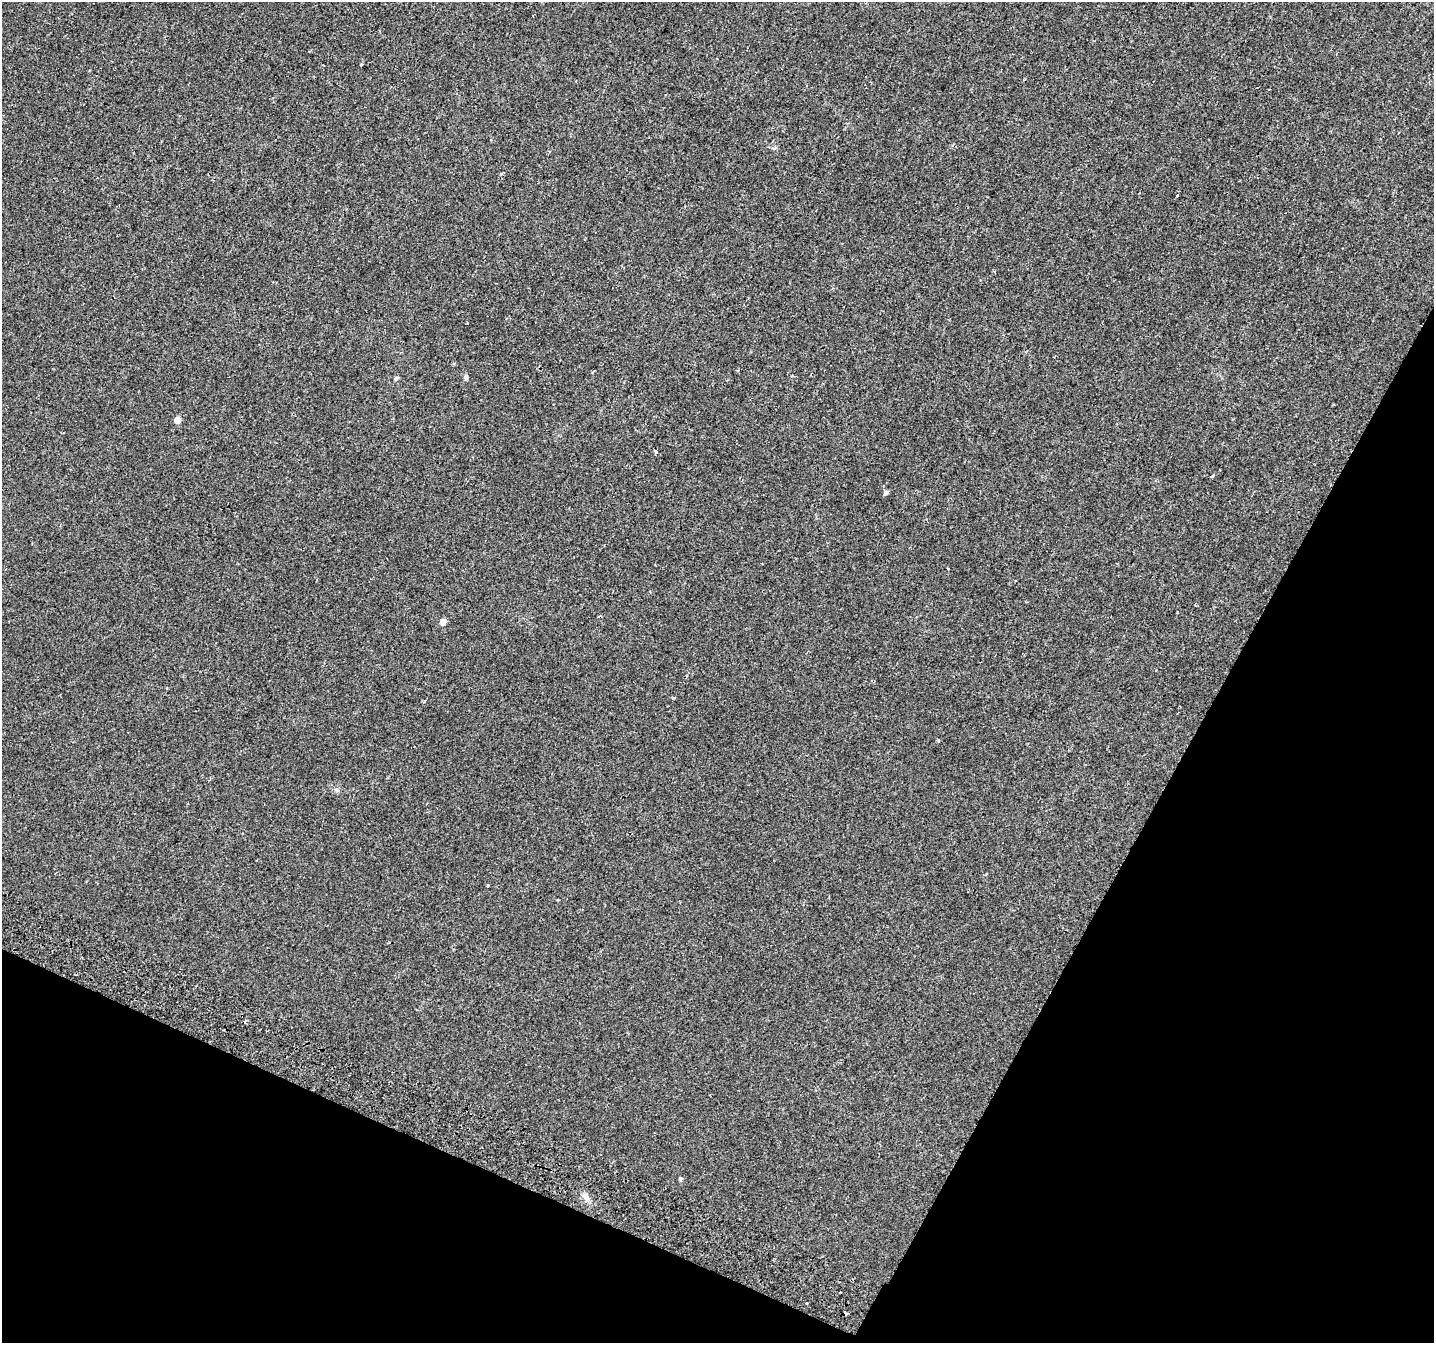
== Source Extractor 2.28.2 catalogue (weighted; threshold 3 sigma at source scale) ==
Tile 15 of 4 x 4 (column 3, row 4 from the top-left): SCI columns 2899-4330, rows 321-1661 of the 5790 x 5939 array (HDU 1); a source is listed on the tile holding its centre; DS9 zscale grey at full resolution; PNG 1436 x 1345 px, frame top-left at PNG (2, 2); no overlay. Shown black and unused: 25% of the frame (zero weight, under 2 of 3 exposures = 3% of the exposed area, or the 3 px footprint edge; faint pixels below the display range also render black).
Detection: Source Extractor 2.28.2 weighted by HDU 2 'WHT'; one run over the whole footprint, this tile lists its part. Background 0.0135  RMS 0.0032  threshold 0.0144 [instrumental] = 3 sigma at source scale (4.5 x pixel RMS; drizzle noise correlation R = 1.50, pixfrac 1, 0.0396/0.0396 arcsec/px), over >= 5 px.
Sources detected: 16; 3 cosmic-ray / hot-pixel residue — not listed; the other 13 listed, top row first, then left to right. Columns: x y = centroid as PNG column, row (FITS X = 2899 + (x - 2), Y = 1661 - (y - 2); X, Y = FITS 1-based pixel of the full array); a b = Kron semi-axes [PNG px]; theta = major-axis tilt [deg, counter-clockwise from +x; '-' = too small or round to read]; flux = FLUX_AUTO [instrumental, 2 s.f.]
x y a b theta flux
361 64 3 3 - 0.38
466 377 6 5 - 0.57
396 379 6 5 - 0.53
177 420 5 5 - 3
655 451 4 3 - 0.57
1212 476 3 3 - 0.4
886 492 5 5 - 0.8
443 622 5 5 - 2.8
673 698 4 3 - 0.3
424 701 4 3 - 0.43
488 885 3 2 - 0.43
680 1179 4 4 - 0.57
586 1196 12 7 -60 1.6
Unlisted compact peaks at least as high as the median listed source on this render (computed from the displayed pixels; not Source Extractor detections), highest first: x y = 938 740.